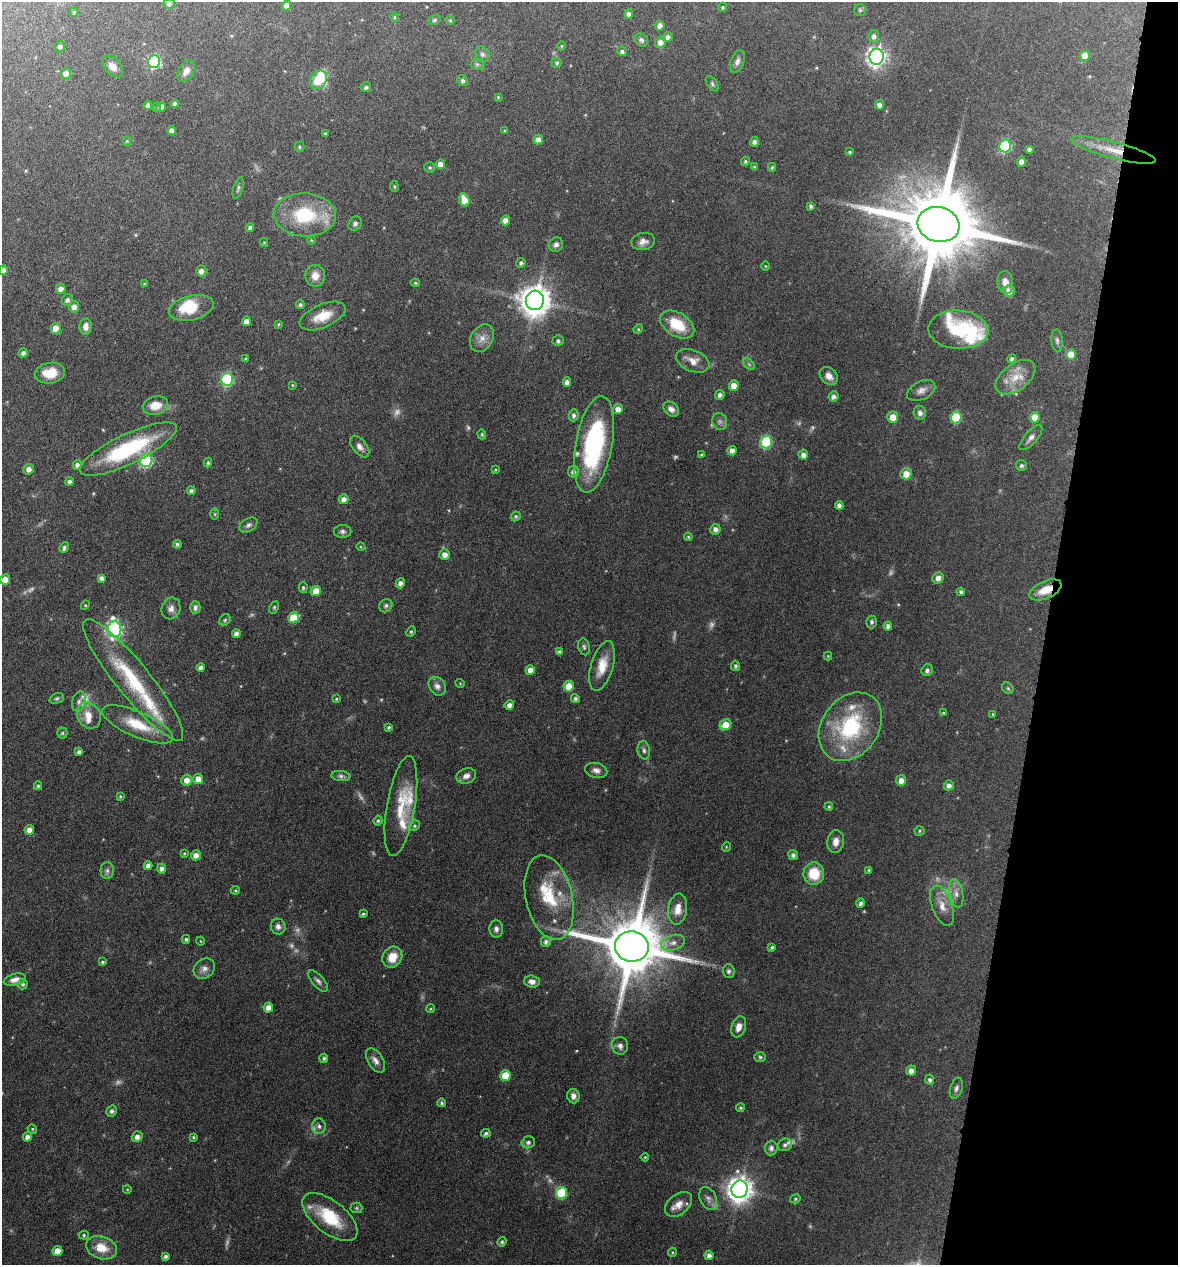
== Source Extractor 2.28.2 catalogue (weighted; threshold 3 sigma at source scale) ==
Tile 8 of 4 x 4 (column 4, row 2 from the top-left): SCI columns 3653-4828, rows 2532-3794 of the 5073 x 5061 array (HDU 1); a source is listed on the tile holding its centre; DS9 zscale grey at full resolution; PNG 1180 x 1267 px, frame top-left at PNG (2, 2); each listed source drawn as its Kron ellipse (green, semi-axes under 4 px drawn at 4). Shown black and unused: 11% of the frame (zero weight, under 4 of 8 exposures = <1% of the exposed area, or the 3 px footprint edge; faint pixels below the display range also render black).
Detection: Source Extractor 2.28.2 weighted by HDU 2 'WHT'; one run over the whole footprint, this tile lists its part. Background 0.0822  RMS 0.0036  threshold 0.0149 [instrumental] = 3 sigma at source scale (4.09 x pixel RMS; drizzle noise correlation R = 1.36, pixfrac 0.8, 0.05/0.05 arcsec/px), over >= 5 px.
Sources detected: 324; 23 too faint to see at this stretch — neither listed nor drawn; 16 inside a brighter listed object's ellipse — not listed separately; the other 285 listed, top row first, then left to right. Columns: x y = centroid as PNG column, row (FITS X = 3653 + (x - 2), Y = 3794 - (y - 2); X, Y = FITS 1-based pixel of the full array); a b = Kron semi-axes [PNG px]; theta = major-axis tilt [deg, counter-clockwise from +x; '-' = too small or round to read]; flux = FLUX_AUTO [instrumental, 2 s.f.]
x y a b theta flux
169 3 6 5 - 0.68
286 5 5 4 - 2.1
723 7 4 4 - 0.46
860 10 6 6 - 0.53
74 12 4 4 - 0.4
629 14 4 4 - 1.4
395 17 5 4 - 0.4
434 20 6 5 - 0.56
450 20 5 4 - 0.39
660 26 5 4 - 2.4
874 36 6 5 - 1.3
668 37 5 4 - 1.4
641 40 7 6 - 0.94
660 42 6 5 - 2.1
60 46 6 5 - 1.2
561 46 5 3 - 0.32
622 51 5 4 - 0.91
482 54 8 6 -63 0.96
1085 56 5 5 - 5.4
877 57 8 7 - 150
154 61 6 6 - 41
737 61 12 6 67 1.4
557 63 5 4 - 0.6
477 64 6 6 - 0.62
113 66 12 8 -50 2.5
186 71 12 7 61 2.3
66 74 5 5 - 3
318 80 10 7 55 16
462 80 5 5 - 0.8
712 84 8 5 -54 0.7
366 87 5 5 - 0.88
498 97 3 3 - 0.33
174 104 4 4 - 0.81
148 105 4 4 - 1.5
879 105 4 4 - 1.4
161 107 5 4 - 2.5
156 108 5 4 - 0.46
172 130 4 4 - 1.7
505 131 3 3 - 0.38
325 134 3 3 - 0.52
538 140 5 4 - 2.2
127 141 5 4 - 0.39
754 142 5 4 - 1.2
1005 146 6 6 - 38
300 147 5 5 - 0.5
1029 149 4 4 - 0.85
1113 150 44 8 -15 7.2
850 152 4 3 - 0.44
745 161 5 3 - 0.44
1022 162 5 4 - 2.7
440 164 5 4 - 2.8
430 167 5 5 - 0.53
754 167 4 4 - 0.4
772 167 4 3 - 0.49
394 186 5 3 - 0.36
238 188 11 4 73 0.75
464 200 7 5 -74 5.2
811 206 4 3 - 0.62
305 215 31 21 -3 21
506 220 5 4 - 2.7
355 224 7 6 - 0.92
938 224 21 17 -15 5400
250 227 4 3 - 0.8
311 240 4 4 - 0.31
264 242 4 4 - 0.4
643 242 12 8 12 1.9
556 245 8 6 44 1.2
521 263 5 4 - 0.77
765 266 4 3 - 0.28
3 270 5 4 - 1.8
201 271 5 5 - 2
315 276 11 9 89 3.3
1005 282 11 8 -81 2.6
415 283 4 4 - 0.45
144 284 4 4 - 0.4
61 289 5 5 - 2.2
1009 291 6 5 - 2.8
67 300 6 5 - 1
535 300 10 9 - 550
300 305 4 4 - 0.82
74 307 6 5 - 2
191 308 23 12 14 10
323 316 24 11 23 6.6
246 321 5 4 - 2.4
278 324 4 3 - 0.36
677 325 19 11 -32 9.8
86 327 8 6 87 2
56 328 5 5 - 4.4
638 329 5 4 - 0.4
958 330 30 19 -3 18
482 338 15 11 59 2.9
558 341 5 5 - 0.81
1057 341 11 6 -86 1.1
23 353 5 4 - 1
1071 354 5 5 - 5.5
245 359 3 3 - 0.33
1012 359 4 4 - 0.92
693 361 17 10 -22 3.4
749 364 7 4 -45 0.55
50 373 15 10 7 5.9
829 376 10 7 -43 2.4
1015 377 23 13 37 6.1
227 379 6 6 - 41
567 382 5 4 - 1.8
292 385 3 3 - 0.33
734 386 5 5 - 3.4
921 390 15 9 27 2.1
720 395 5 4 - 1.2
834 396 5 5 - 1.4
155 406 13 9 13 5.2
618 409 5 5 - 2.4
671 409 9 6 -41 1.5
920 413 7 6 - 1.2
574 415 6 5 - 1.1
893 417 5 5 - 4.2
956 417 6 5 - 16
1035 417 5 5 - 5.9
720 421 8 7 - 0.99
482 434 5 4 - 0.44
1031 438 16 6 48 1.6
766 442 6 6 - 27
594 444 49 18 80 45
360 447 12 7 -51 1.8
128 449 53 15 26 33
732 451 4 4 - 2.2
701 455 4 3 - 0.54
803 455 5 4 - 1.7
146 460 6 6 - 42
208 463 5 4 - 0.63
77 465 4 4 - 1.3
1021 465 5 5 - 0.77
28 469 5 5 - 1.8
495 470 4 3 - 0.32
573 472 6 5 - 1.5
906 474 5 5 - 3.9
70 481 4 4 - 0.95
191 491 4 4 - 0.82
344 499 5 5 - 2.2
839 505 4 4 - 1.2
215 514 6 4 -90 0.45
516 516 5 4 - 0.66
248 525 10 6 32 1
715 529 5 5 - 1.6
342 531 9 6 0 0.97
688 537 4 3 - 0.41
177 544 4 4 - 0.82
64 547 6 3 68 0.78
361 547 5 3 - 0.27
445 554 5 5 - 2.1
101 578 4 4 - 1
938 578 6 5 - 1.7
5 579 5 5 - 3.8
400 583 5 4 - 1.5
303 588 5 4 - 0.58
1045 590 17 8 24 5.4
316 591 5 5 - 4.9
961 592 4 4 - 0.73
85 605 5 4 - 0.37
386 606 7 6 - 0.72
274 607 6 4 64 0.48
171 608 11 9 68 1.7
195 608 6 5 - 1.1
294 618 6 5 - 8.7
225 620 6 5 - 0.52
872 622 6 5 - 0.74
888 626 4 4 - 1.2
115 629 8 6 87 97
411 631 5 4 - 0.47
236 634 4 4 - 1.4
584 647 8 5 -74 0.76
559 652 4 4 - 1.1
828 656 4 4 - 0.29
602 666 25 11 74 6.1
735 666 5 4 - 0.72
201 667 4 4 - 1.2
530 670 5 4 - 3.1
927 670 6 5 - 1
133 680 77 17 -51 28
460 683 4 3 - 0.24
437 686 10 8 -55 1.8
569 686 5 5 - 6.1
1008 688 6 5 - 0.54
57 698 7 5 18 0.62
336 699 4 4 - 0.4
575 699 4 4 - 0.82
79 702 10 6 76 1.3
509 705 5 4 - 1.7
943 713 4 4 - 0.37
992 714 4 3 - 0.26
89 715 13 11 -60 4
137 724 38 12 -23 12
725 725 6 5 - 5.2
389 727 4 3 - 0.55
850 727 37 28 54 29
62 733 5 5 - 0.48
644 750 9 6 -80 1
79 752 4 4 - 0.97
596 770 11 7 -14 1.7
341 776 9 5 -6 0.86
466 776 10 7 17 1.9
198 779 5 5 - 4.1
187 780 5 5 - 2.7
901 780 5 5 - 2.9
949 785 5 5 - 1.6
38 786 4 4 - 0.49
120 796 4 3 - 0.38
401 806 50 14 80 12
829 807 4 3 - 0.43
378 821 5 4 - 0.61
414 826 5 5 - 0.67
29 830 5 4 - 2.7
920 831 5 4 - 0.46
836 842 11 8 80 2.5
726 847 5 3 - 0.26
184 853 4 3 - 0.36
196 855 5 5 - 2
793 855 5 5 - 1
148 866 4 4 - 1.6
162 868 5 4 - 1.3
869 870 3 3 - 0.43
107 871 8 6 -90 1.1
814 874 11 10 - 9.4
235 890 4 3 - 0.35
956 893 14 7 -79 2.2
549 898 43 23 -77 17
860 903 4 4 - 0.93
942 906 21 10 -70 3.9
678 909 15 9 81 3.8
363 914 4 4 - 0.49
278 926 8 7 - 1.5
496 929 8 6 -85 1.3
186 939 4 4 - 0.6
200 941 4 3 - 0.23
546 942 5 5 - 1.1
673 943 12 7 17 2.1
632 947 17 15 -10 2900
772 947 4 3 - 0.62
392 957 11 9 56 5
102 962 4 4 - 0.54
204 969 11 9 38 1.9
729 971 7 6 - 1.1
15 980 11 5 14 2.2
318 981 13 6 -48 1.3
532 982 8 6 -2 1.9
23 984 5 5 - 0.79
268 1008 5 4 - 2.5
430 1009 4 3 - 0.33
739 1027 11 7 72 2.6
620 1046 9 8 - 1.3
760 1057 6 5 - 0.55
324 1058 4 4 - 0.72
375 1061 13 7 -59 1.9
911 1071 5 5 - 2
505 1075 5 5 - 8.6
930 1080 5 4 - 0.84
956 1088 11 6 71 1.2
573 1096 7 6 - 1.4
442 1103 4 4 - 0.57
740 1108 4 4 - 0.51
112 1111 5 5 - 0.91
319 1126 7 7 - 1.2
32 1129 5 4 - 0.4
486 1133 4 4 - 0.82
27 1137 5 4 - 1.5
137 1137 5 5 - 1.6
193 1137 4 3 - 0.4
528 1142 7 6 - 1.1
785 1145 7 6 - 0.79
771 1148 7 6 - 1.1
645 1157 4 3 - 0.32
127 1189 4 3 - 0.25
740 1189 8 8 - 340
561 1193 6 5 - 21
708 1199 12 8 -63 1.7
795 1199 5 4 - 0.44
678 1204 15 10 39 3.4
356 1208 6 5 - 0.56
330 1217 33 16 -38 15
84 1235 5 4 - 0.49
502 1242 5 4 - 0.63
101 1248 15 11 -19 6.2
57 1251 5 5 - 4.3
672 1252 5 4 - 0.42
709 1255 5 4 - 1.4
166 1256 4 4 - 0.85
Overlapping masked pixels (flux is a lower limit): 2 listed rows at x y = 1113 150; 1045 590
Isophote crosses this tile's border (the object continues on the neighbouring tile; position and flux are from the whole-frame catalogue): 1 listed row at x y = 3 270